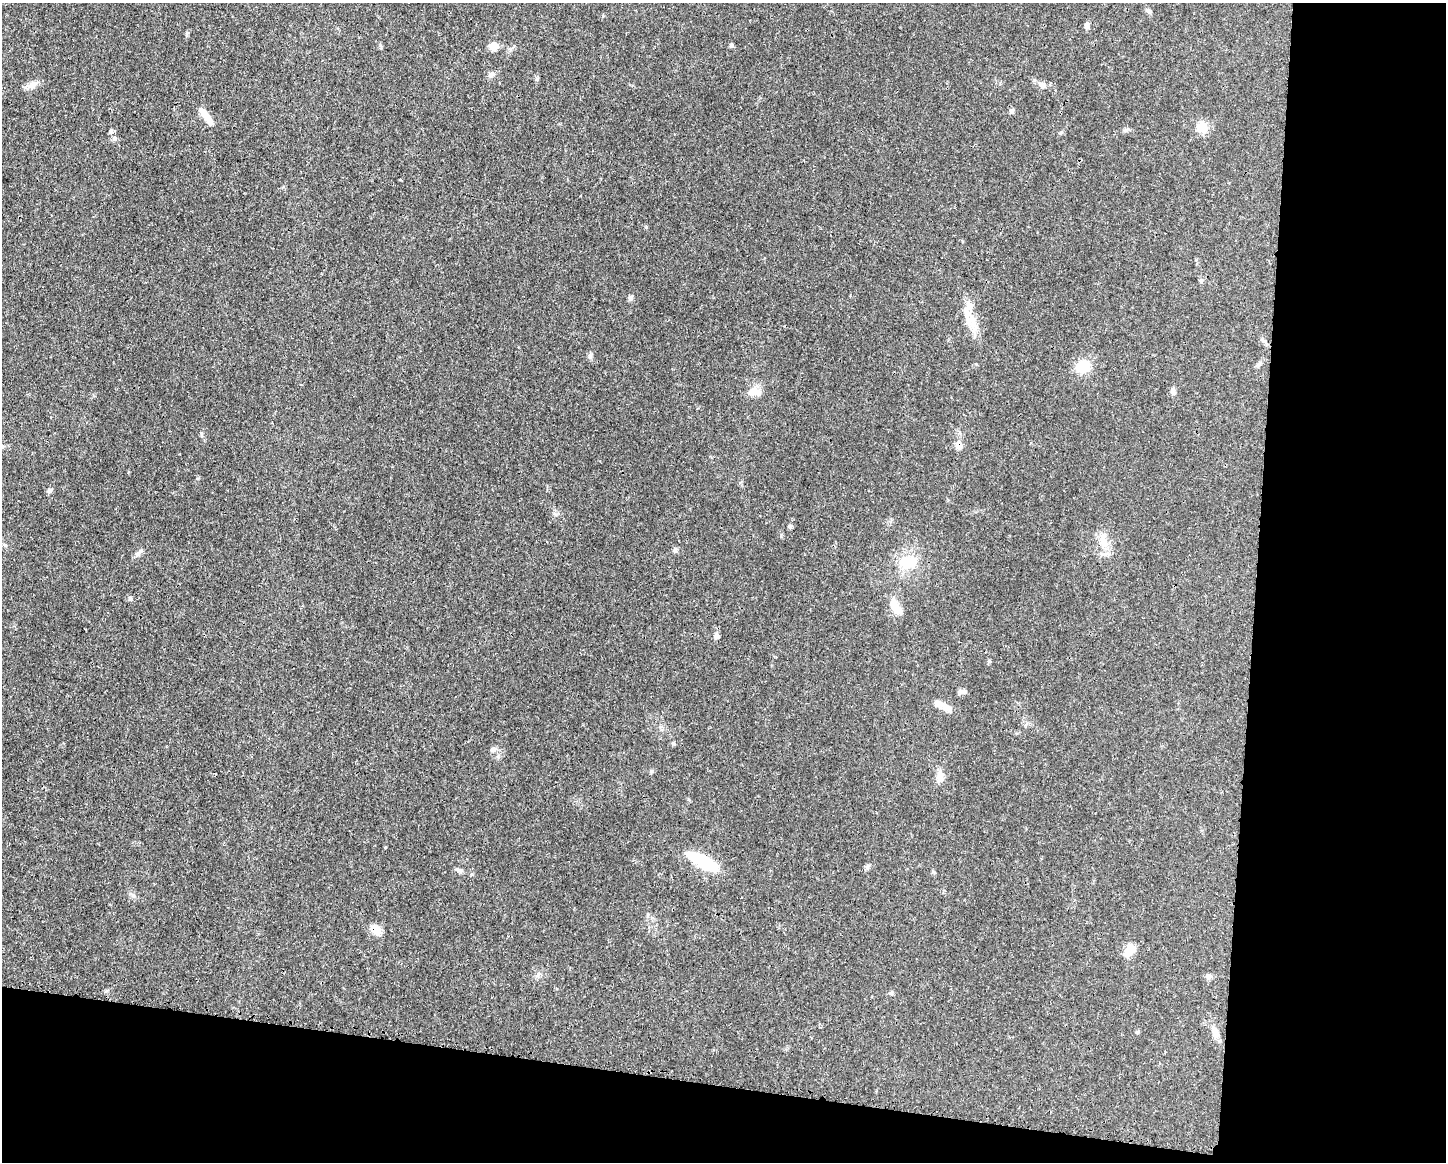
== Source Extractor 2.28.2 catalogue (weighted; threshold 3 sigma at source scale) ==
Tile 12 of 3 x 4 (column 3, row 4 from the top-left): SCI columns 3001-4444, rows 9-1168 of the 4670 x 4657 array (HDU 1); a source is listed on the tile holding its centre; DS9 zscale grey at full resolution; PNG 1448 x 1164 px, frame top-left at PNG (2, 3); no overlay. Shown black and unused: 20% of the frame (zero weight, under 3 of 4 exposures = <1% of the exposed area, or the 3 px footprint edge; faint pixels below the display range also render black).
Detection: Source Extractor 2.28.2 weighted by HDU 2 'WHT'; one run over the whole footprint, this tile lists its part. Background 0.0206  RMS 0.0023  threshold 0.0102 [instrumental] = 3 sigma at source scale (4.5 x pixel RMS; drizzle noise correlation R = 1.50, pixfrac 1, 0.05/0.05 arcsec/px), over >= 5 px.
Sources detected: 45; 1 inside a brighter object's white glare — not listed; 2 inside a brighter listed object's ellipse — not listed separately; the other 42 listed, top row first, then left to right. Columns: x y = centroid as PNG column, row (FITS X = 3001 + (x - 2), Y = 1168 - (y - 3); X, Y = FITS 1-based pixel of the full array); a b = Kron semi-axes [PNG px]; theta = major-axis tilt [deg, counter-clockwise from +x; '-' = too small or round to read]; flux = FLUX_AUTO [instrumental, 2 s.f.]
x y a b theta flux
1148 11 7 5 -23 0.45
1087 25 8 5 77 0.88
731 45 5 5 - 0.43
494 46 10 9 - 1.8
491 74 8 7 - 0.76
32 85 11 9 44 1.4
1042 85 12 7 -37 1.1
1011 111 6 5 - 0.44
206 116 23 6 -55 2.6
1202 127 17 13 -45 2.5
111 131 7 5 81 0.48
114 138 6 6 - 0.58
401 180 3 2 - 0.23
1201 281 6 5 - 0.35
630 298 6 6 - 0.47
969 305 22 10 62 2.3
970 321 18 13 33 2.9
1082 366 15 12 15 5.4
753 391 16 10 50 2.1
1173 391 8 6 -85 0.69
201 434 6 4 -90 0.32
959 445 8 7 - 1.8
50 490 7 6 - 0.54
789 526 7 4 -89 0.35
1103 541 17 9 -73 2.6
675 550 6 5 - 0.43
139 552 16 5 45 0.83
908 562 27 18 4 6.3
130 598 6 4 -19 0.35
895 606 20 10 -69 2.9
716 636 7 7 - 0.74
960 691 8 6 -10 0.58
948 708 13 8 -17 1.5
651 771 6 4 -48 0.29
940 777 14 9 -89 1.6
703 862 33 11 -27 11
867 867 6 6 - 0.49
459 870 10 5 -17 0.61
376 930 13 9 -42 2.5
1130 950 16 11 54 2.7
1209 976 8 7 - 0.64
1215 1032 16 8 -70 1.6
Overlapping masked pixels (flux is a lower limit): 2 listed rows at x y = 959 445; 376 930
Unlisted compact peaks at least as high as the median listed source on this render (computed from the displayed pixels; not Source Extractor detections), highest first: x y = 646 227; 674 744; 187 33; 590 356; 385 847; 989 661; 380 45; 603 16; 1061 132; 198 478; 556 514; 133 895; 781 536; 933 872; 976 364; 1126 130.